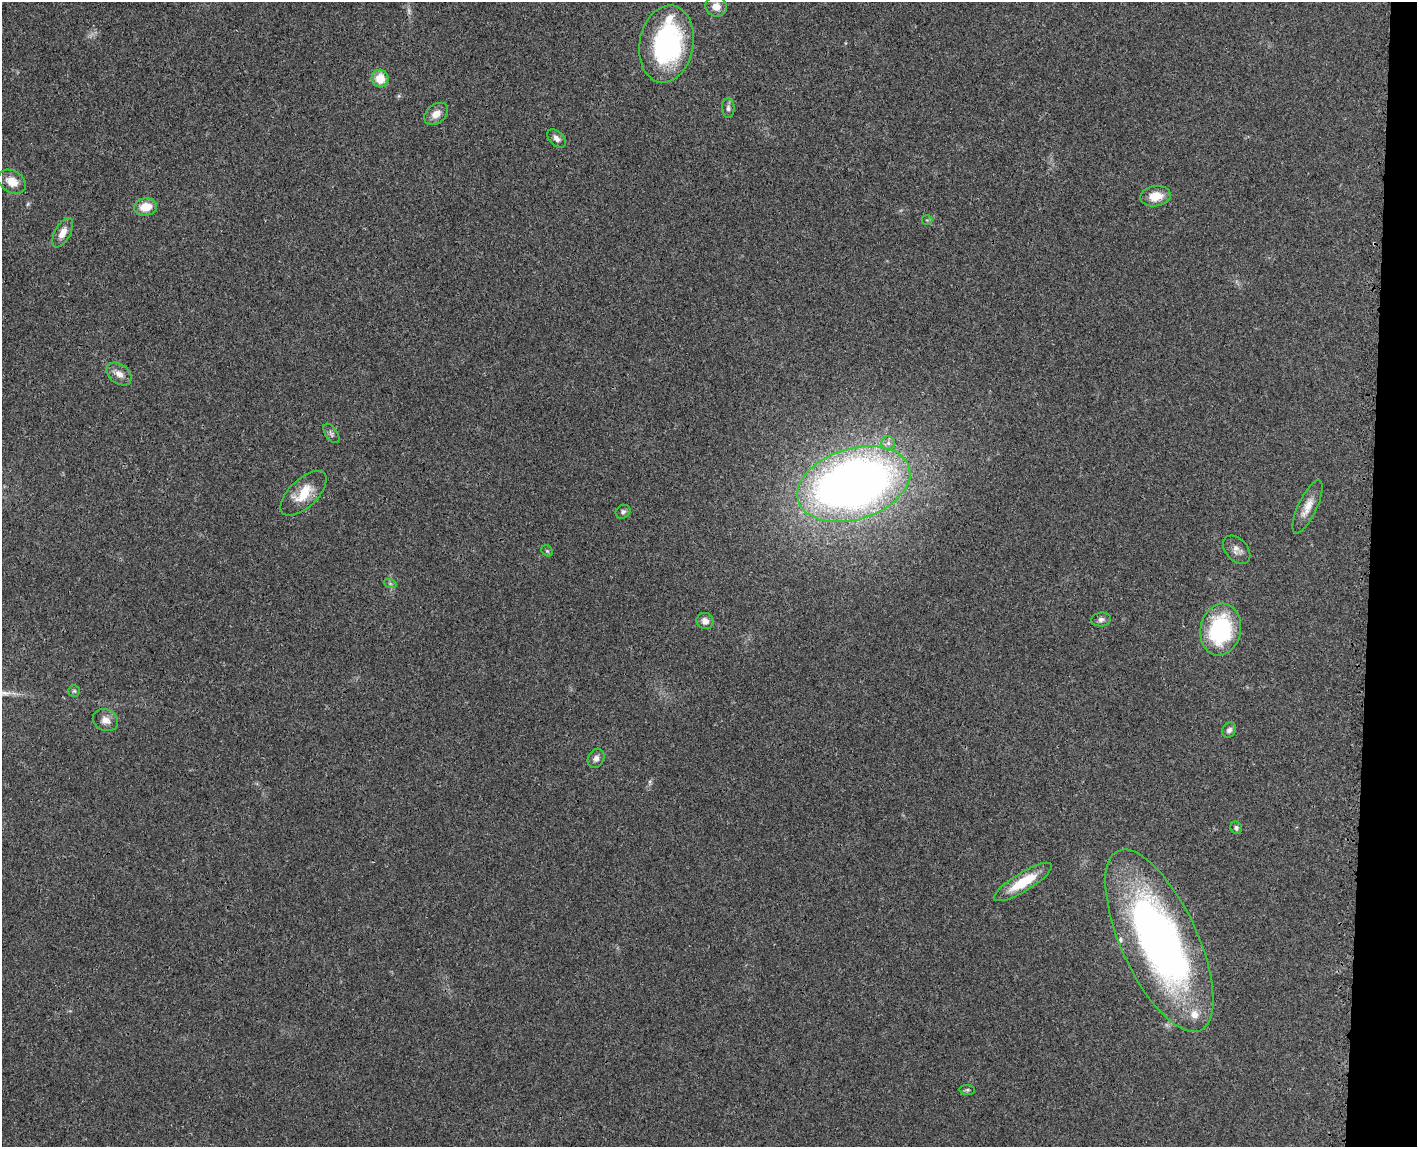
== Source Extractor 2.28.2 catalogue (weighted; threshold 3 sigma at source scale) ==
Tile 6 of 3 x 4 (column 3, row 2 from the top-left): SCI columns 3016-4430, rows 2373-3517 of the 4726 x 4742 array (HDU 1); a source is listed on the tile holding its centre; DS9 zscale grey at full resolution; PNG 1419 x 1149 px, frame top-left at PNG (2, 2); each listed source drawn as its Kron ellipse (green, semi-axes under 4 px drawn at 4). Shown black and unused: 3% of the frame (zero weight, under 3 of 4 exposures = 8% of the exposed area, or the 3 px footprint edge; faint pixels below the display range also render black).
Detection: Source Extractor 2.28.2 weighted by HDU 2 'WHT'; one run over the whole footprint, this tile lists its part. Background 0.021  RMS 0.0034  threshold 0.0152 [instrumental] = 3 sigma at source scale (4.5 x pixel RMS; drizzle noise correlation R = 1.50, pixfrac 1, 0.05/0.05 arcsec/px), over >= 5 px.
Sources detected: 36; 1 too faint to see at this stretch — neither listed nor drawn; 3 inside a brighter listed object's ellipse — not listed separately; the other 32 listed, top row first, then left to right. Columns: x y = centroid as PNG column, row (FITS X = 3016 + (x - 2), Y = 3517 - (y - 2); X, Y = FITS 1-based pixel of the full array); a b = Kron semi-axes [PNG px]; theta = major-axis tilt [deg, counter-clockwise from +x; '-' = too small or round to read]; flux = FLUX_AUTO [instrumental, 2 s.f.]
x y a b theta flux
716 6 10 10 - 3.3
666 44 39 27 80 54
380 78 9 8 - 6.2
728 108 10 6 -86 1.1
436 114 13 9 39 3.3
557 138 11 7 -43 1.7
12 182 15 11 -32 4.7
1155 196 15 10 8 5.7
145 207 12 8 11 5.9
927 220 5 5 - 0.45
63 233 16 8 61 3.2
119 374 14 9 -36 2.7
331 433 11 6 -55 0.97
888 443 6 6 - 1.2
854 484 58 35 17 310
304 493 29 14 44 8.3
1307 507 29 9 64 4.4
623 512 8 6 32 0.89
1237 550 16 11 -48 2.3
547 551 6 5 - 0.51
390 583 6 4 -20 0.57
1101 619 10 7 6 1.2
705 621 8 8 - 2.3
1221 630 26 20 78 36
74 691 6 6 - 0.61
105 720 13 10 -24 2.6
1229 730 8 6 56 1.3
596 758 10 8 61 1.7
1236 828 6 5 - 0.85
1023 882 33 9 31 11
1159 941 99 38 -65 180
967 1090 8 5 -6 0.61
Overlapping masked pixels (flux is a lower limit): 2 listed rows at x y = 12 182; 1159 941